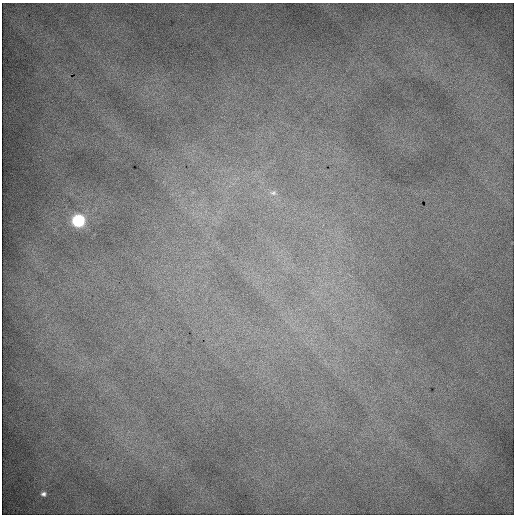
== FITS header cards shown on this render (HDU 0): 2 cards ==
NAXIS1  =                  512 / Axis length
NAXIS2  =                  512 / Axis length

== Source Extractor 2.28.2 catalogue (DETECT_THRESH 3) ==
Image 512 x 512 px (HDU 0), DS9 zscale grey, 1 PNG px = 1 image px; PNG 516 x 516 px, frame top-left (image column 1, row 512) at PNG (2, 3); no overlay
Background 2250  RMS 11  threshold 33.6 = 3 sigma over >= 5 px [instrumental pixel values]
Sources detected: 3; all 3 listed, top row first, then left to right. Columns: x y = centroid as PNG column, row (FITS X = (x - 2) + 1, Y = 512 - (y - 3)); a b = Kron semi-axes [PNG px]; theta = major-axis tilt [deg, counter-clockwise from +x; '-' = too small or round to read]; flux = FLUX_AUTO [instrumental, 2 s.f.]
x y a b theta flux
273 193 9 6 8 2200
78 220 7 7 - 150000
43 494 6 5 - 2400